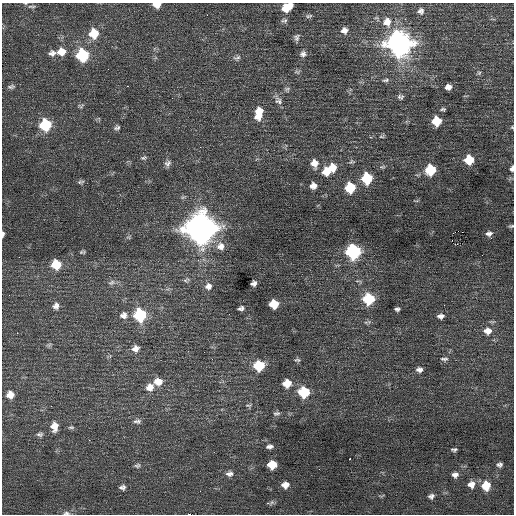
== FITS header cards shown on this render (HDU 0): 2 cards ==
NAXIS1  =                  512 / Axis length
NAXIS2  =                  512 / Axis length

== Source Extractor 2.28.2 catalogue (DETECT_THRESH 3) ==
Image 512 x 512 px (HDU 0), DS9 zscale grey, 1 PNG px = 1 image px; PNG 516 x 516 px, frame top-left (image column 1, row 512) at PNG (2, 3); no overlay
Background 0.175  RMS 0.72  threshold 2.15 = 3 sigma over >= 5 px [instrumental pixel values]
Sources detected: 107; all 107 listed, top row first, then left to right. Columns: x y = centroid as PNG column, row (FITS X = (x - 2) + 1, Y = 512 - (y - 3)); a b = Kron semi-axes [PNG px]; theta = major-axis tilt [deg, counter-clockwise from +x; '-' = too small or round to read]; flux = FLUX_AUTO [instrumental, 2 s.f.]
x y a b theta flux
25 3 5 3 - 48
157 5 8 5 -2 470
32 6 12 3 0 98
287 7 10 6 30 980
421 11 9 8 - 200
207 15 2 2 - 180
309 16 9 5 9 100
284 20 9 6 5 130
387 22 13 12 - 630
344 30 9 8 - 260
94 34 10 9 - 1100
296 37 9 7 75 160
399 44 11 10 - 41000
61 52 10 9 - 550
52 53 10 7 10 220
303 54 8 8 - 190
82 55 8 8 - 3900
237 58 11 7 17 160
297 72 8 5 4 100
479 73 6 5 - 80
386 80 10 4 12 110
127 86 2 2 - 170
11 87 10 5 6 120
448 87 6 5 - 250
287 89 8 7 - 110
400 97 8 7 - 130
278 101 12 9 -46 250
81 106 9 5 11 90
443 109 6 4 6 88
259 113 14 8 79 830
436 121 7 7 - 1400
45 125 8 8 - 2700
117 127 7 5 22 120
512 127 5 4 - 53
382 136 8 4 12 79
144 158 9 5 23 100
469 160 8 7 - 1300
352 162 8 6 20 110
168 163 10 7 43 180
314 163 10 9 - 430
332 168 9 9 - 720
512 168 7 5 78 160
430 170 7 7 - 2200
326 171 9 8 - 710
367 178 8 7 - 2500
81 182 10 5 6 110
313 186 7 6 - 300
350 188 8 8 - 1800
511 226 7 4 9 73
201 229 14 12 29 75000
3 234 6 3 88 120
489 234 8 6 14 180
220 246 11 11 - 410
82 252 7 4 7 74
353 252 8 8 - 8500
56 264 8 8 - 1200
186 280 8 6 21 120
111 282 10 6 24 150
253 283 6 5 - 180
208 286 10 10 - 280
368 299 8 8 - 2900
274 304 7 7 - 1000
56 306 8 7 - 200
241 308 6 4 15 140
397 309 5 4 - 120
124 315 10 8 5 260
140 315 9 8 - 4000
441 316 8 5 5 210
487 331 10 8 -1 430
17 333 2 2 - 160
49 345 7 5 45 83
135 349 9 8 - 290
204 352 2 2 - 19
444 359 11 6 -2 140
297 360 8 5 -8 93
259 366 8 7 - 2000
419 370 8 6 -7 200
158 382 11 9 1 480
287 383 9 7 3 740
150 387 10 9 - 410
304 392 8 7 - 2400
10 395 8 7 - 410
249 405 10 6 10 120
51 406 3 2 - 50
276 413 10 6 9 130
137 421 11 6 3 160
54 426 10 8 -87 460
71 427 8 4 4 85
40 434 9 6 1 120
89 440 2 2 - 160
269 446 9 6 4 170
454 449 6 4 4 100
350 459 3 3 - 110
137 465 8 6 12 110
272 465 7 6 - 1000
499 465 7 6 - 140
319 469 3 2 - 34
229 474 10 7 1 210
455 475 8 7 - 220
471 484 9 9 - 360
285 485 8 7 - 370
486 486 8 8 - 1200
122 487 8 6 2 160
431 496 7 6 - 150
271 503 12 5 12 120
66 513 10 5 0 150
189 514 3 2 - 30
At the frame edge (FLAGS 8, measured only in part): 9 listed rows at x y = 25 3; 157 5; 287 7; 512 127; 512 168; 511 226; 3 234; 66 513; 189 514